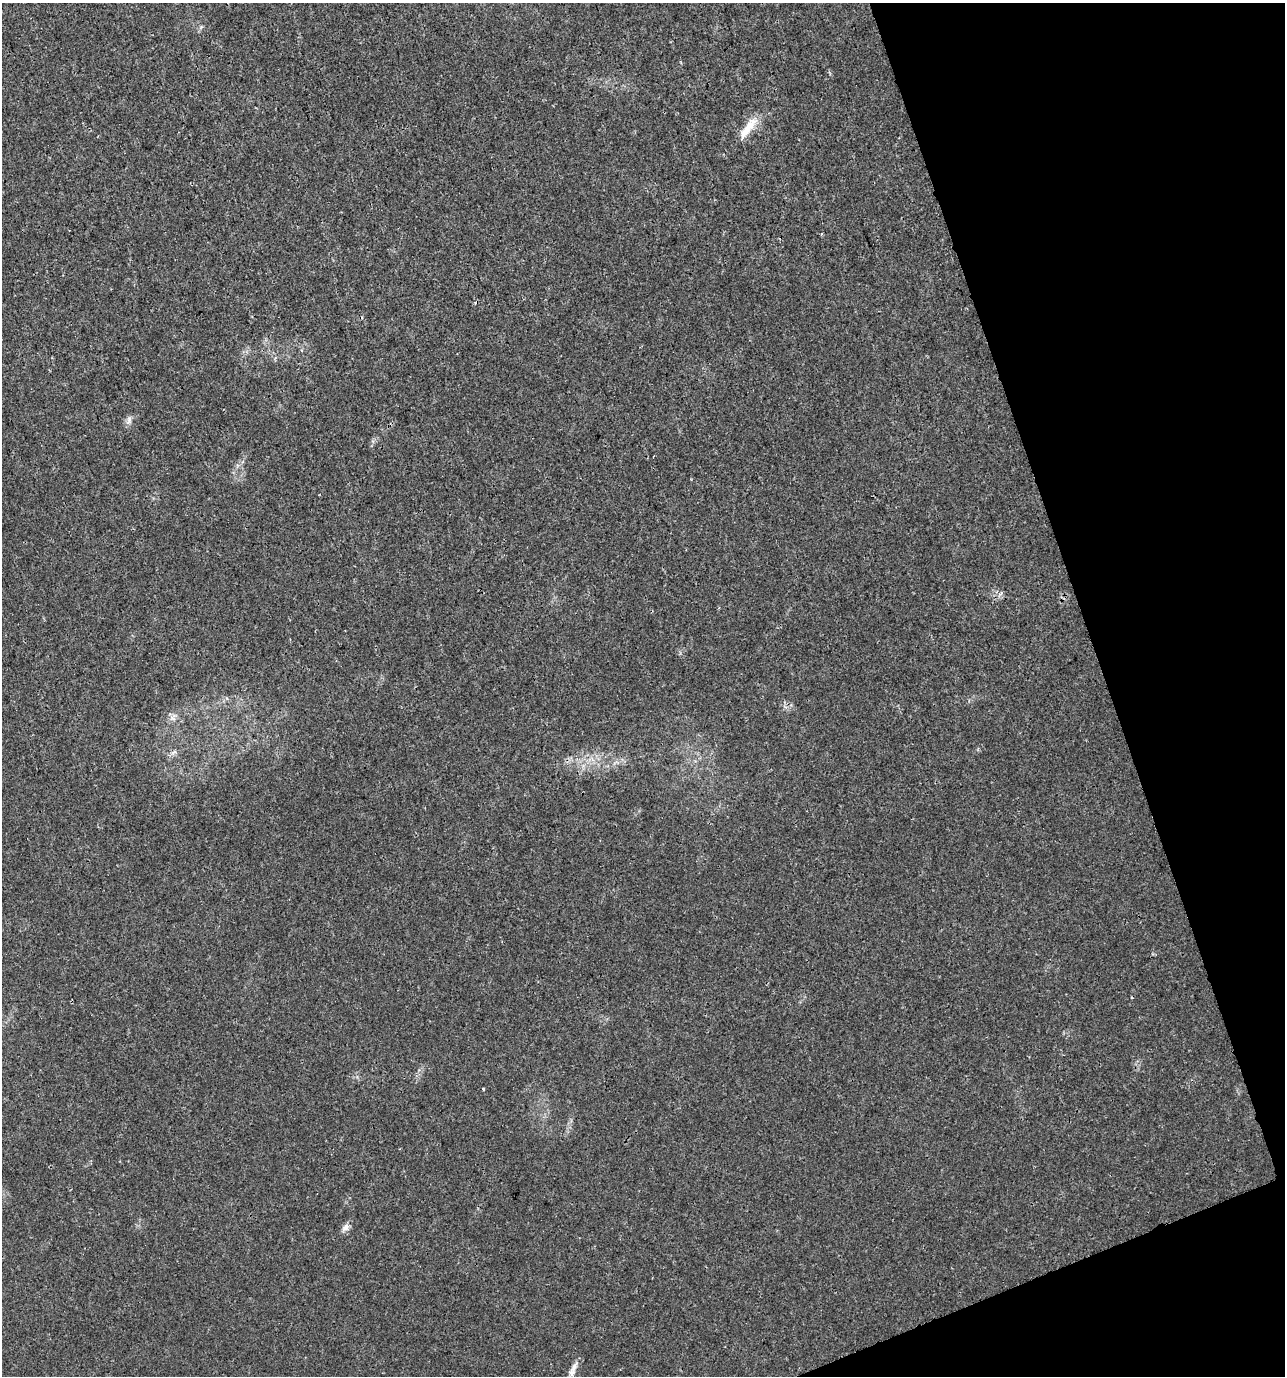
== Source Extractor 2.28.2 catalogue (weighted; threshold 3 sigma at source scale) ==
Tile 12 of 4 x 4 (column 4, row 3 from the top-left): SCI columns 3983-5265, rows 1377-2750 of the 5348 x 5507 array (HDU 1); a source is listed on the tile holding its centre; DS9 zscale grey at full resolution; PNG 1287 x 1378 px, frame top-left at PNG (2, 3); no overlay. Shown black and unused: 17% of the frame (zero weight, under 3 of 4 exposures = <1% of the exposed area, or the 3 px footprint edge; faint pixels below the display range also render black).
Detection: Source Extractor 2.28.2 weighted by HDU 2 'WHT'; one run over the whole footprint, this tile lists its part. Background 0.0058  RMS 0.0019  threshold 0.00852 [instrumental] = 3 sigma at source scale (4.5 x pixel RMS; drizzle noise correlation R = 1.50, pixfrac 1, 0.0396/0.0396 arcsec/px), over >= 5 px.
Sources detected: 8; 1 cosmic-ray / hot-pixel residue — not listed; the other 7 listed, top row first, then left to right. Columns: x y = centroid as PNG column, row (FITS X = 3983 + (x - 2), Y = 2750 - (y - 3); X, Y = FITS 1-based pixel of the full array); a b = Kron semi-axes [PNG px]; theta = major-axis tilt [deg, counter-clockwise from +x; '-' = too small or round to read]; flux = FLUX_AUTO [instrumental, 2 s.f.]
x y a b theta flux
748 128 34 9 54 3.5
129 420 10 6 85 0.73
653 456 3 2 - 0.24
174 752 7 4 32 0.46
483 1089 3 3 - 0.21
345 1227 11 8 47 0.91
574 1367 17 7 68 1.4